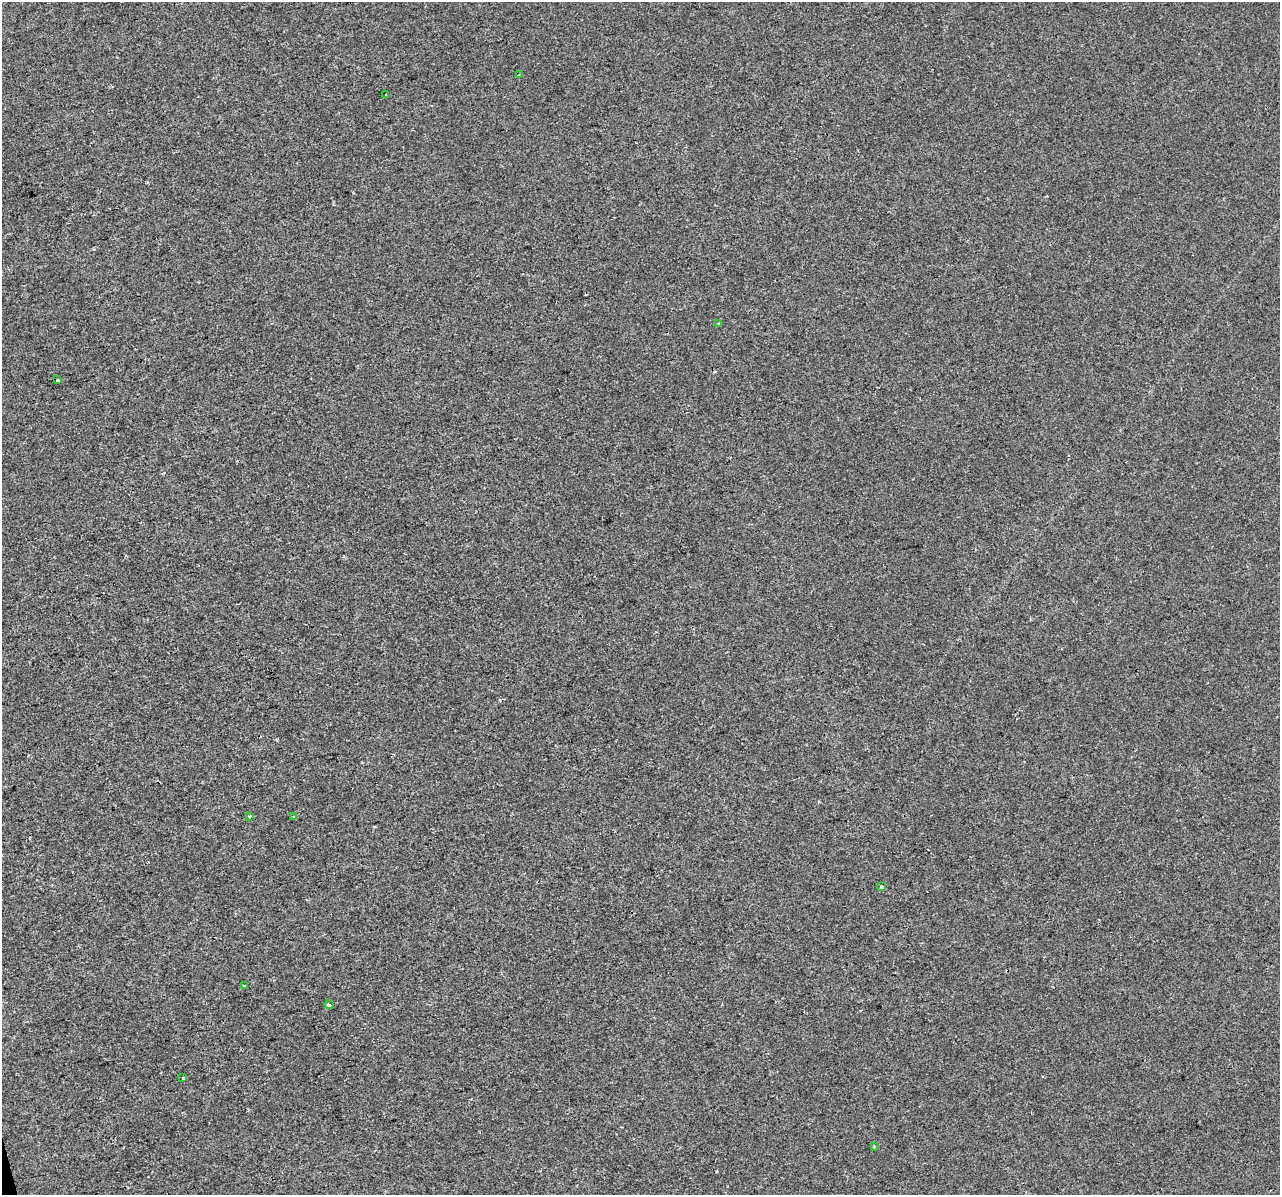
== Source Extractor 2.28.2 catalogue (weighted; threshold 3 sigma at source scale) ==
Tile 7 of 4 x 4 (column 3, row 2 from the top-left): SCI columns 2555-3832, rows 2476-3668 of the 5109 x 4903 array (HDU 1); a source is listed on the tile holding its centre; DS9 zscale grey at full resolution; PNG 1282 x 1197 px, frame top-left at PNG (2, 2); each listed source drawn as its Kron ellipse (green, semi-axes under 4 px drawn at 4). Shown black and unused: <1% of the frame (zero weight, under 2 of 3 exposures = <1% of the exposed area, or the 3 px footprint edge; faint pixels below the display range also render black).
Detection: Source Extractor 2.28.2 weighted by HDU 2 'WHT'; one run over the whole footprint, this tile lists its part. Background -4.07e-04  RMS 0.0043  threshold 0.0193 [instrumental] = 3 sigma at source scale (4.5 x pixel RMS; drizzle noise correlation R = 1.50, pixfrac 1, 0.0396/0.0396 arcsec/px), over >= 5 px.
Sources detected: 14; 3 cosmic-ray / hot-pixel residue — neither listed nor drawn; the other 11 listed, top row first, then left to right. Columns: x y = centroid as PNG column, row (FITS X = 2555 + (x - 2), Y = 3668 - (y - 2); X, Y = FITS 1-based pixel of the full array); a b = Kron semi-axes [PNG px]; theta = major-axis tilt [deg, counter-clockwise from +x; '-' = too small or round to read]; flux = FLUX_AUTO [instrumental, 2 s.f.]
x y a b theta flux
519 75 3 2 - 0.34
386 95 3 2 - 0.44
719 324 4 3 - 0.51
58 380 3 3 - 0.93
249 816 3 2 - 0.65
294 816 3 3 - 0.44
881 887 4 4 - 0.52
244 986 4 3 - 0.47
329 1005 5 4 - 1.5
183 1078 3 2 - 0.45
874 1147 4 3 - 0.41